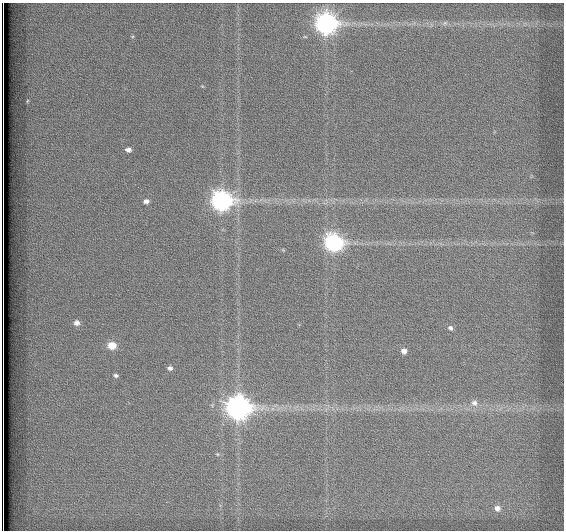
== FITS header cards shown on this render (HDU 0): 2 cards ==
NAXIS1  =                  562          / # of pixels in <axis direction>
NAXIS2  =                  528          / # of pixels in <axis direction>

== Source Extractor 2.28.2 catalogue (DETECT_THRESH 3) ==
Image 562 x 528 px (HDU 0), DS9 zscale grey, 1 PNG px = 1 image px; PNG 566 x 532 px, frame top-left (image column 1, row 528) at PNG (2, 3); no overlay
Background 1800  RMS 4.9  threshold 14.8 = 3 sigma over >= 5 px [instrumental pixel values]
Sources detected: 18; all 18 listed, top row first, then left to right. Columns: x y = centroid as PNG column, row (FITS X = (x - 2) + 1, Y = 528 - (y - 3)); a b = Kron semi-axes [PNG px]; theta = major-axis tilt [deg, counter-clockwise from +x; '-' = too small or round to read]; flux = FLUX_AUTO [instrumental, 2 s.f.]
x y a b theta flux
445 23 7 6 - 790
326 24 9 8 - 190000
27 101 5 3 - 270
128 150 6 5 - 1600
146 201 5 4 - 1200
221 201 9 8 - 160000
334 243 9 7 -24 110000
76 323 7 6 - 1800
450 328 6 5 - 990
112 345 7 6 - 6600
404 351 5 5 - 1600
170 368 6 5 - 860
116 375 5 4 - 700
474 403 9 8 - 2000
238 408 10 9 - 310000
218 454 5 3 - 310
497 508 7 6 - 2200
3 528 8 2 -90 2200
At the frame edge (FLAGS 8, measured only in part): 1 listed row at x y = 3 528